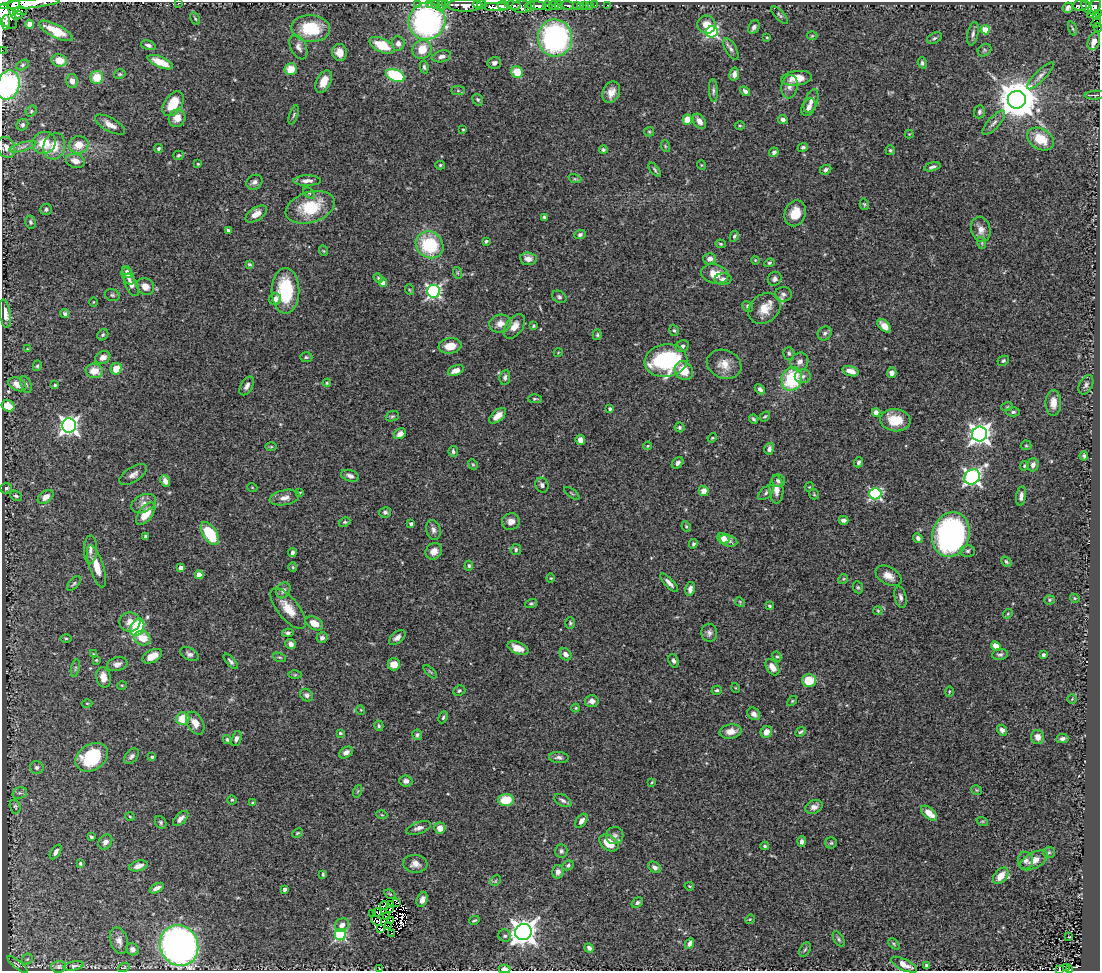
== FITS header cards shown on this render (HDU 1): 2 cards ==
NAXIS1  =                 1098
NAXIS2  =                  969

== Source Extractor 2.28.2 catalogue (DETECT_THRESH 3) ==
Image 1098 x 969 px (HDU 1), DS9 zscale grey, 1 PNG px = 1 image px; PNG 1102 x 973 px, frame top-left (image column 1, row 969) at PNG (2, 2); each listed source drawn as its Kron ellipse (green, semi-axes under 4 px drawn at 4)
Background 0.74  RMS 0.041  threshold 0.122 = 3 sigma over >= 5 px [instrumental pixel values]
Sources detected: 465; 8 with non-positive FLUX_AUTO (blend fragments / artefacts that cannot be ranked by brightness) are neither listed nor drawn; the other 457 listed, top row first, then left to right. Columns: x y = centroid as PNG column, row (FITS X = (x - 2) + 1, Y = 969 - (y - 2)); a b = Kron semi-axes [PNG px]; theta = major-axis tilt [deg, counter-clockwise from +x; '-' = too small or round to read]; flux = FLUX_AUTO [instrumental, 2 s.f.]
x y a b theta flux
178 3 3 2 - 33
29 4 31 4 6 1800
417 4 3 2 - 12
429 4 4 2 - 8.9
435 4 3 2 - 15
446 4 2 2 - 7.1
482 4 5 3 - 350
442 5 6 2 72 19
464 5 17 6 -1 1000
477 5 5 3 - 580
503 5 6 3 -8 960
513 5 7 3 -8 340
559 5 4 3 - 350
567 5 7 3 -4 170
585 5 3 3 - 29
590 5 3 2 - 9.4
595 5 2 2 - 9.8
607 5 3 2 - 4.5
14 6 10 5 81 680
530 6 6 3 48 540
537 6 10 4 -3 860
548 6 5 4 - 360
554 6 5 4 - 420
576 6 3 3 - 120
1080 6 7 5 2 110
496 7 14 4 0 580
521 7 10 6 0 550
580 7 3 3 - 7.6
1086 7 7 4 -61 160
1095 7 8 5 60 310
1068 8 5 5 - 8
21 11 6 3 -15 170
1099 14 3 3 - 38
17 15 6 3 17 220
780 15 11 4 -45 5.9
1091 15 3 2 - 14
7 17 13 8 -57 1800
1096 17 4 3 - 17
195 19 7 4 -62 4
427 21 19 18 - 660
1096 22 5 2 - 36
6 23 7 4 87 760
29 24 4 4 - 17
707 25 9 9 - 33
754 27 7 5 56 9.2
1098 27 4 3 - 11
311 29 19 13 -4 130
1073 29 7 3 -71 3.8
985 30 4 4 - 95
56 31 18 6 -27 59
712 32 6 5 - 370
973 34 12 5 79 9.1
812 36 5 3 - 2.7
767 37 3 3 - 2.4
555 38 18 17 - 590
934 38 8 5 27 5.6
1094 41 9 6 70 19
398 43 7 6 - 13
148 45 7 4 -14 9.1
382 45 13 7 -26 80
298 47 13 7 -65 14
422 49 10 9 - 51
731 49 12 5 -60 10
2 50 2 2 - 2.6
984 50 7 5 37 4.8
340 53 8 7 - 29
442 56 9 5 13 12
59 60 8 6 -11 39
160 62 14 5 -23 50
494 63 6 5 - 10
922 63 6 4 -73 6
22 65 7 4 28 4.9
424 67 6 4 -82 5.2
291 69 6 6 - 45
517 72 6 5 - 55
120 74 6 4 13 4.1
734 74 6 5 - 12
395 75 10 6 -22 170
1040 76 18 5 45 13
97 77 6 6 - 54
797 78 15 7 7 39
72 81 7 6 - 14
324 82 12 7 65 30
8 85 15 11 76 360
790 87 12 8 81 16
458 91 7 4 0 5.4
713 91 11 4 -88 7.5
745 91 6 4 -42 8.3
611 92 11 8 66 24
1095 95 10 4 4 5.3
478 100 6 5 - 4.8
1017 100 9 9 - 8500
811 101 12 6 69 14
173 104 14 8 56 68
808 107 9 6 64 12
31 111 6 5 - 3.7
979 112 6 5 - 6.8
294 115 10 4 71 4.8
177 118 9 8 - 28
783 119 5 4 - 8.9
687 120 5 4 - 44
699 121 8 5 -57 18
994 123 15 5 48 13
22 125 6 5 - 5.9
110 125 17 7 -29 25
740 125 5 3 - 2.9
463 129 3 2 - 2.4
649 132 5 5 - 3.6
909 134 4 4 - 2.6
1040 139 14 10 -30 70
44 143 12 11 - 60
79 145 10 8 11 39
54 146 13 10 73 45
665 146 6 3 -72 3.3
6 147 11 8 -64 17
23 147 14 2 17 7.2
803 147 5 4 - 4.8
159 148 5 4 - 4.9
603 150 4 4 - 5.2
890 150 5 4 - 3.7
774 152 5 4 - 11
178 155 5 4 - 4.6
75 161 9 7 -18 20
198 164 3 3 - 2.5
440 165 5 4 - 3.8
701 165 5 3 - 2.4
932 167 8 3 15 7.2
655 170 8 3 -51 4.5
826 170 6 4 25 5.8
575 179 6 4 -18 4
307 181 13 5 1 16
254 182 8 7 - 10
309 193 7 4 -45 4.8
864 204 6 4 -76 3.5
310 207 25 15 18 120
46 209 6 5 - 5.9
795 213 13 10 69 49
256 214 12 6 33 25
544 217 3 3 - 4.1
30 222 6 5 - 5
981 229 13 9 -76 23
228 230 3 3 - 6.1
580 234 6 4 24 5.8
734 236 6 4 62 5.3
486 241 4 3 - 4
982 243 6 3 -73 3.7
720 244 5 4 - 3.6
430 245 14 13 - 160
324 251 5 3 - 2.6
528 259 8 6 -7 17
710 259 6 5 - 14
755 260 4 3 - 2.4
769 263 5 4 - 4
249 264 4 3 - 4.5
127 272 6 4 -62 7
458 273 6 4 -71 3.6
715 274 14 9 -13 38
128 276 9 5 -62 12
378 278 5 4 - 3.4
723 279 8 6 3 9.8
775 279 7 6 - 7.6
383 282 4 4 - 25
132 285 12 6 -64 15
145 286 9 8 - 25
410 290 5 3 - 2.6
285 291 23 14 90 140
434 291 6 6 - 600
783 294 8 7 - 9.7
112 295 8 5 -16 5.8
559 297 7 5 -29 6.1
275 299 6 6 - 15
93 302 4 3 - 2.2
748 306 6 4 -46 5
764 308 17 14 39 42
5 314 14 5 -81 27
65 314 5 4 - 6
500 324 11 9 13 26
514 326 14 8 54 30
533 326 4 4 - 3.5
884 326 8 5 -43 22
674 330 6 4 -71 4.3
825 333 7 6 - 7.5
103 335 6 5 - 5
597 335 5 4 - 3.9
450 346 11 7 8 38
682 346 7 5 31 7.6
27 349 3 2 - 1.8
558 353 4 3 - 2
789 353 6 5 - 5.3
103 357 8 6 24 17
306 357 6 5 - 4.6
666 361 21 16 8 290
1003 361 6 4 26 4.2
799 362 9 8 - 18
724 364 18 14 -21 36
37 366 5 4 - 3.9
116 369 6 5 - 40
456 370 8 5 23 20
94 371 8 7 - 36
684 371 10 8 -50 46
851 371 8 4 -18 22
892 373 5 4 - 15
803 376 8 7 - 9.6
505 377 7 5 81 6.6
792 379 12 10 69 170
327 383 4 3 - 3.2
17 384 9 6 -26 31
26 385 9 5 -73 7.2
55 385 4 3 - 4.3
1086 385 10 6 63 8.4
247 386 10 6 59 11
760 389 6 4 -44 7.6
535 399 7 4 -2 4.2
1053 403 13 8 89 28
8 406 7 5 -27 35
1007 407 6 3 20 2.9
610 409 3 3 - 6.4
876 412 4 4 - 27
1013 412 7 4 1 5.6
392 416 7 5 20 4.6
498 416 10 5 41 22
765 416 6 3 39 3.3
753 419 4 3 - 4.5
895 420 15 11 -7 63
69 425 7 7 - 1100
680 427 5 4 - 5.5
400 434 6 5 - 15
980 434 7 7 - 1600
712 438 5 3 - 2.6
580 440 5 4 - 16
1026 445 5 5 - 3.8
648 446 4 3 - 2.7
271 447 5 3 - 2.8
769 449 6 4 72 8.5
453 451 5 4 - 5.6
1084 456 4 3 - 4.7
858 462 5 4 - 6.2
678 463 6 5 - 8
473 464 6 4 -67 3.3
1033 465 6 5 - 11
1024 466 5 4 - 3.8
133 474 15 7 32 14
350 476 9 5 -17 11
972 477 8 7 - 950
165 481 6 4 -66 14
778 481 7 6 - 7.9
542 485 7 6 - 8.8
252 487 5 3 - 2.1
809 487 5 3 - 2.2
6 488 6 5 - 6.4
776 490 14 7 -88 21
704 491 5 5 - 22
300 492 4 2 - 2
572 493 9 2 -35 2.7
766 493 10 5 43 7.6
814 494 5 5 - 3
875 494 6 5 - 410
16 496 6 5 - 5.5
1021 496 10 4 81 12
46 497 9 6 37 18
285 498 15 7 11 18
144 503 13 8 24 17
385 512 6 5 - 6.5
146 514 13 6 53 54
843 520 5 4 - 9.3
345 522 6 4 24 3.7
511 522 9 8 - 17
411 524 4 3 - 6
686 526 5 3 - 3.3
433 530 10 7 -74 11
210 534 13 7 -57 120
951 534 23 18 71 740
145 536 3 3 - 3.3
723 538 6 5 - 28
918 538 5 4 - 8.4
728 541 9 5 -17 10
693 544 5 4 - 4.7
90 550 14 6 89 14
516 550 5 5 - 5.4
434 551 9 7 42 23
968 551 7 5 1 6.7
292 552 4 3 - 7.1
1006 562 6 3 -45 4.3
97 566 22 7 -73 44
469 566 5 4 - 4.7
293 567 5 4 - 3.3
181 568 4 4 - 17
199 575 4 4 - 44
888 576 14 8 -30 25
551 578 4 4 - 2.7
843 579 5 4 - 3.6
74 583 9 4 47 5.8
669 583 12 4 -47 12
858 587 6 5 - 4.6
690 589 7 4 78 12
283 590 8 6 56 13
901 597 11 6 -76 9.6
1075 598 5 4 - 3.1
1049 600 5 4 - 4.5
740 602 5 4 - 3
531 604 6 4 16 4.4
770 606 3 3 - 3.8
288 609 25 10 -51 46
878 611 4 4 - 2.9
1008 614 5 4 - 3.5
130 622 10 9 - 23
314 623 9 6 -28 32
570 623 5 5 - 4.3
137 627 9 6 64 170
288 633 6 4 10 5.6
709 633 9 8 - 11
66 638 6 3 0 3.3
143 638 8 7 - 41
322 638 5 5 - 8.4
397 638 10 5 41 11
291 644 5 4 - 12
996 646 5 4 - 35
518 648 11 6 -22 28
94 654 4 4 - 3.1
189 654 10 6 -27 9.7
565 654 7 5 -51 12
1000 654 8 5 8 6.8
1043 655 3 3 - 7.2
152 656 10 6 28 33
777 656 5 4 - 3.7
280 657 6 4 -18 3.9
96 660 4 3 - 2.5
231 661 9 4 -49 6.5
673 661 7 5 -69 8.2
117 664 10 6 16 13
394 664 6 6 - 27
772 667 9 5 -56 25
75 668 9 3 77 5.3
430 672 8 3 -44 3.5
295 675 6 4 1 3.9
103 677 10 7 -79 26
809 680 7 6 - 73
122 685 5 3 - 2.8
736 688 5 3 - 2.2
717 690 5 4 - 5
459 691 6 5 - 4.7
949 692 5 3 - 2.7
306 695 7 6 - 8.1
1072 699 5 5 - 3.4
592 701 7 6 - 14
792 701 6 3 45 2.9
87 703 5 3 - 2.7
576 708 4 4 - 3
361 710 5 3 - 2.1
754 714 7 5 -43 11
443 717 6 3 65 4.2
183 719 7 6 - 58
195 723 12 8 -59 23
379 726 5 4 - 4.4
1002 730 5 5 - 12
730 731 11 7 8 26
766 732 6 5 - 26
801 732 5 3 - 4
340 733 4 3 - 3.5
417 735 5 5 - 6.5
1038 737 7 6 - 17
227 739 4 3 - 3.9
236 739 8 5 69 8.4
1062 739 6 4 8 8.4
346 752 7 5 31 11
131 756 9 6 48 8.6
92 757 17 13 33 170
152 757 4 3 - 4.2
559 757 10 5 -5 8.6
37 767 7 6 - 6.6
406 781 6 5 - 11
652 782 4 3 - 2.5
977 790 5 5 - 3.1
358 791 6 4 70 3.9
20 793 7 5 17 7.4
232 800 4 4 - 3.5
506 800 7 6 - 73
563 800 9 5 -28 8.8
252 803 3 3 - 2.5
15 806 7 5 -73 4.8
814 807 9 6 23 14
929 813 9 5 -41 32
382 815 5 3 - 2.5
130 816 4 3 - 2.3
181 818 9 5 44 13
581 821 8 5 52 12
982 821 6 3 -17 3.5
161 822 7 5 -57 5
419 828 13 6 19 11
440 828 5 5 - 26
297 833 6 4 27 3
615 836 8 8 - 10
91 837 4 3 - 4.8
802 841 5 4 - 8.2
105 842 8 6 55 14
609 843 10 7 -36 58
831 843 6 5 - 4.5
765 846 4 3 - 3.9
561 851 7 6 - 6.6
56 852 8 4 56 11
1049 852 6 5 - 5.7
1034 860 15 8 27 32
1025 861 9 8 - 11
80 864 4 3 - 4
415 864 12 9 -6 16
568 865 6 4 28 6
139 866 9 5 15 17
655 867 7 5 -34 8.7
558 872 7 5 78 15
323 874 4 3 - 4
1001 876 9 6 48 30
495 881 6 4 45 4.2
689 886 5 3 - 2.5
157 888 8 4 29 12
285 889 4 3 - 9.1
390 894 6 4 -31 2.8
422 900 8 5 67 14
396 902 3 3 - 0.019
637 903 6 4 33 6
384 905 4 3 - 6.7
390 905 3 2 - 4.3
390 909 4 2 - 3.5
377 912 4 2 - 1.1
373 913 2 2 - 0.91
386 916 3 2 - 0.63
750 919 5 4 - 2.9
390 920 2 2 - 3.1
474 920 5 2 - 3.5
377 921 6 3 -37 6.4
342 925 7 6 - 14
389 925 2 2 - 3.6
380 929 4 2 - 1.1
523 932 8 8 - 2900
392 933 2 2 - 1.3
340 935 6 5 - 350
505 936 6 6 - 6.9
1069 937 3 2 - 1.6
839 939 9 4 -59 5.6
119 941 13 8 -71 17
690 944 6 3 63 8.9
894 944 6 4 -46 3.5
179 945 21 19 -62 1200
589 948 5 4 - 7.9
132 949 7 6 - 9.8
805 949 8 5 61 5.1
27 959 6 5 - 4
17 964 13 3 -39 5.8
904 965 14 5 -25 29
74 966 10 4 10 5.5
927 966 4 4 - 8.8
59 967 7 6 - 5.6
124 968 6 2 21 2
1066 968 4 2 - 10
379 969 3 2 - 1.6
505 969 6 4 -1 12
1060 969 3 2 - 1.7
1070 969 3 2 - 10
At the frame edge (FLAGS 8, measured only in part): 12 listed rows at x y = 178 3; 29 4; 14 6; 1099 14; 1096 22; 1098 27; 2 50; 8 85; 379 969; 505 969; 1060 969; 1070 969
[8 non-positive-flux detections neither listed nor drawn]